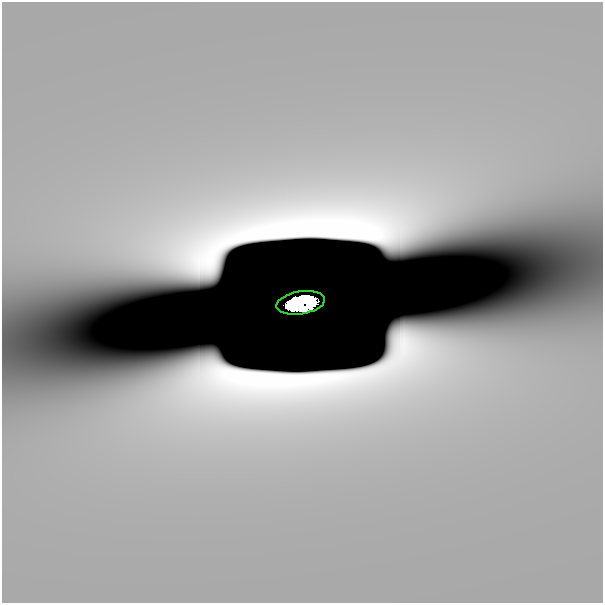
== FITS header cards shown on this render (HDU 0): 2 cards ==
NAXIS1  =                  601
NAXIS2  =                  601

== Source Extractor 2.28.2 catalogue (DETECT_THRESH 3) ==
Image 601 x 601 px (HDU 0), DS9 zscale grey, 1 PNG px = 1 image px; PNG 605 x 605 px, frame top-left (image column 1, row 601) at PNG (2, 2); each listed source drawn as its Kron ellipse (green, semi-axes under 4 px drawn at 4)
Background 3.39e-10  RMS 2.2e-10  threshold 6.66e-10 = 3 sigma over >= 5 px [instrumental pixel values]
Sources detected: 3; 2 with non-positive FLUX_AUTO (blend fragments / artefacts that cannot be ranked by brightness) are neither listed nor drawn; the other 1 listed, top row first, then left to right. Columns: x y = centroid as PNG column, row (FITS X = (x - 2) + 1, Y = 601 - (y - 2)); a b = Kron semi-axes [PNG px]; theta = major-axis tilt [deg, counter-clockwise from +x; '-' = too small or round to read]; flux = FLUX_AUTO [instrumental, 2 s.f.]
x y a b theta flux
301 303 24 11 9 7.2
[2 non-positive-flux detections neither listed nor drawn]